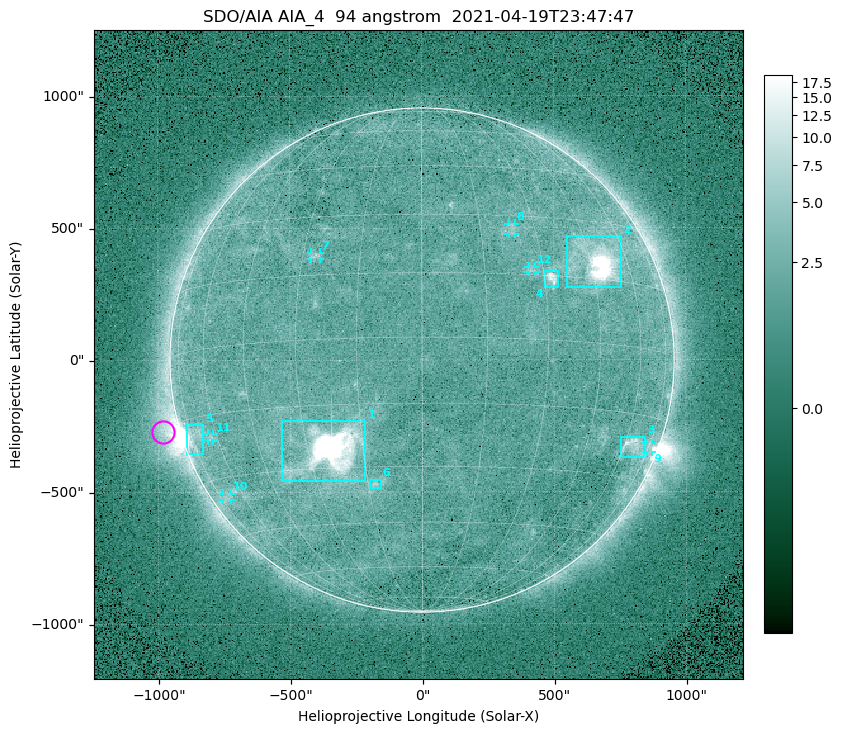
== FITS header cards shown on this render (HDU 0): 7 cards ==
TELESCOP= 'SDO/AIA '
INSTRUME= 'AIA_4   '
WAVELNTH=                   94
WAVEUNIT= 'angstrom'
DATE-OBS= '2021-04-19T23:47:47.12'
CTYPE1  = 'HPLN-TAN'
CTYPE2  = 'HPLT-TAN'

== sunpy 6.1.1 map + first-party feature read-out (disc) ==
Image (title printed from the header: SDO/AIA AIA_4  94 angstrom  2021-04-19T23:47:47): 512 x 512 px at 4.8 arcsec/px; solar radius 955 arcsec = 199 px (full disc in frame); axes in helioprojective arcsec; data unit not stated in the header (colour bar unlabelled)
Orientation: roll -0.138 deg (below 1 deg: not rotated)
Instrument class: DISC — disc imager (sunpy class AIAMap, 94 A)
Bright regions (active regions / flare kernels): reference = the median radial profile (limb darkening/brightening removed); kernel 5 px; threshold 5 sigma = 2.54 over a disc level ~1.8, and >= 1.15x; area >= 9 px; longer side >= 5 px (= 24 arcsec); searched inside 0.97 R_sun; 12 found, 12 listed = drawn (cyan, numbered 1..; 6 of them under ~33 arcsec drawn as corner ticks so the feature stays visible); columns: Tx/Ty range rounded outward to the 10 arcsec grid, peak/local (2 s.f.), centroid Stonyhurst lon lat
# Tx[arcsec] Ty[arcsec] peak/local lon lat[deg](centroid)
1 -540..-210 -460..-230 2115 -24 -26
2 550..760 270..470 35 +47 +19
3 750..850 -370..-290 4.6 +65 -22
4 460..520 270..340 6.7 +32 +14
5 -900..-830 -360..-240 6 -72 -19
6 -200..-160 -490..-450 3.3 -13 -34
7 -420..-380 380..410 3 -27 +20
8 330..360 470..520 2.7 +24 +26
9 850..870 -350..-310 3 +75 -22
10 -760..-720 -530..-500 2.3 -70 -35
11 -810..-790 -300..-280 2.7 -63 -20
12 400..430 330..360 2.8 +27 +16
Off-limb structures (1.02-1.3 R_sun): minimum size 50 px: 6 found; the strongest spans PA ~90..115 deg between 1.02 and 1.22 R_sun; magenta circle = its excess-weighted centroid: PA ~105 deg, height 1.07 R_sun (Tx ~-980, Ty ~-270 arcsec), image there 4.6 x the reference